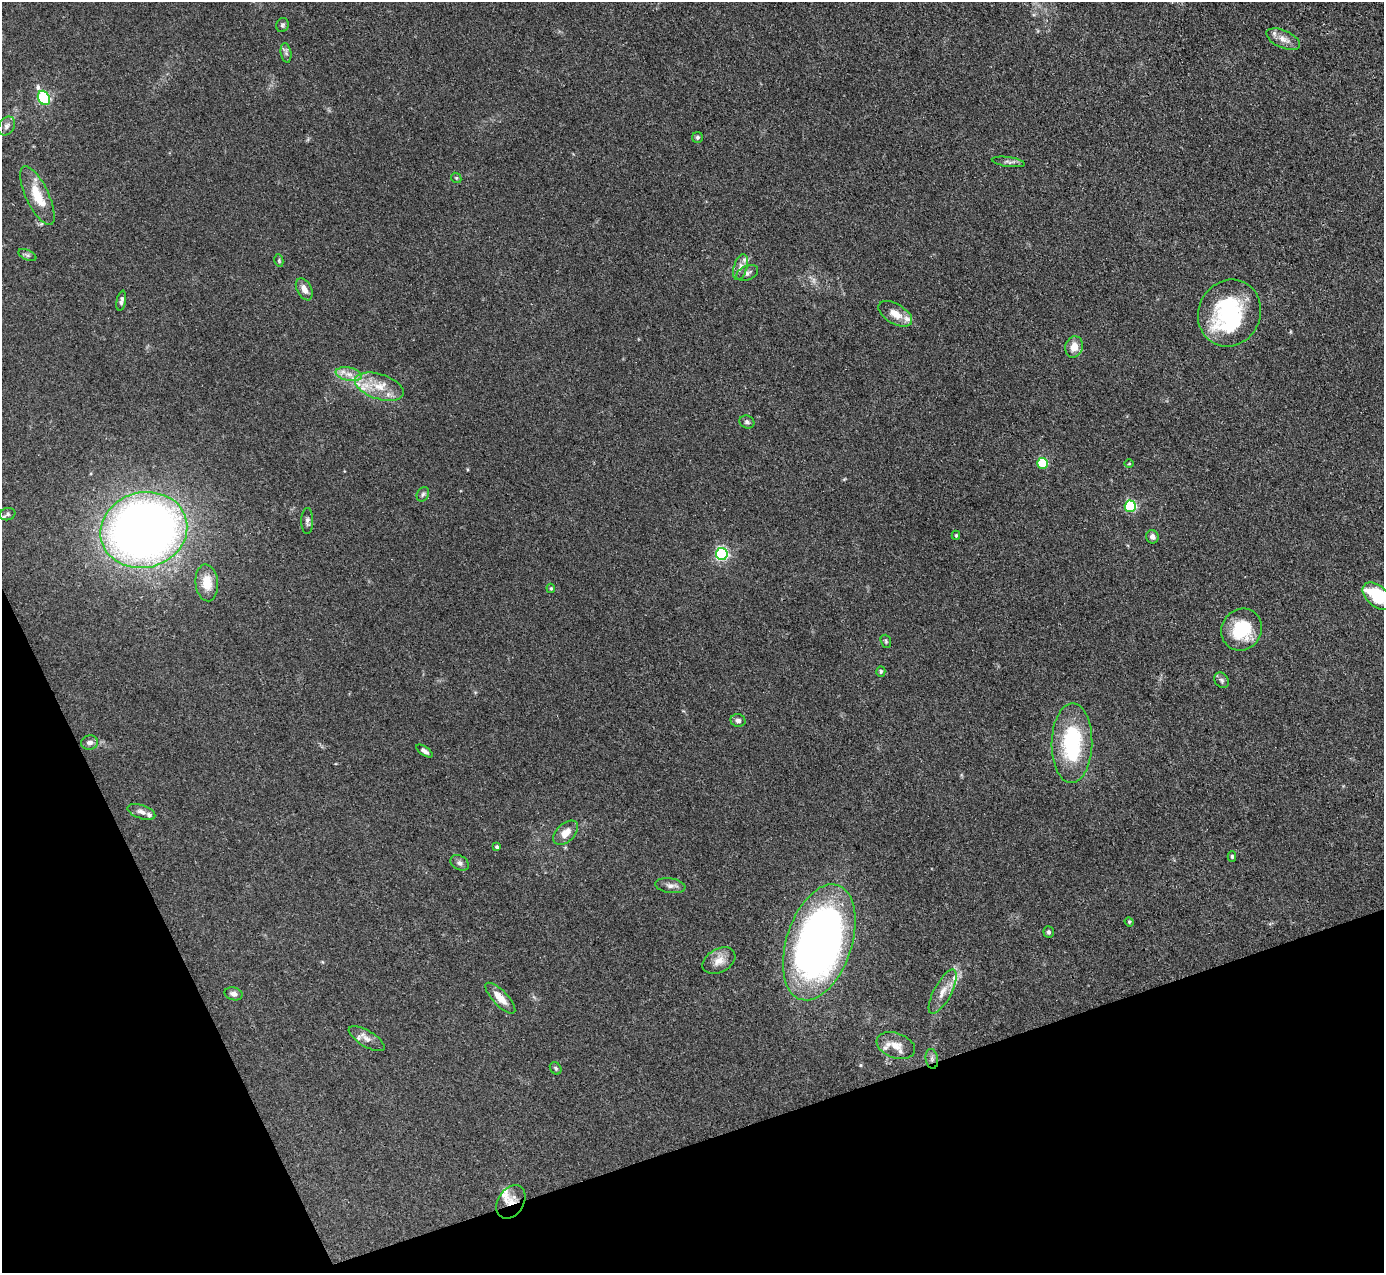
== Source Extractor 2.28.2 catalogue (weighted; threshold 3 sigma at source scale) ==
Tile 14 of 4 x 4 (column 2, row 4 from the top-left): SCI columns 1384-2765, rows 283-1553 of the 5531 x 5521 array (HDU 1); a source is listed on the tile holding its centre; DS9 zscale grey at full resolution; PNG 1386 x 1275 px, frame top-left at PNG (2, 2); each listed source drawn as its Kron ellipse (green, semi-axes under 4 px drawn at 4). Shown black and unused: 18% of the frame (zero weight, under 3 of 4 exposures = <1% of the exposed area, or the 3 px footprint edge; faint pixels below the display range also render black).
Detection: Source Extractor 2.28.2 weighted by HDU 2 'WHT'; one run over the whole footprint, this tile lists its part. Background 0.106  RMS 0.0066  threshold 0.0298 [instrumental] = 3 sigma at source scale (4.5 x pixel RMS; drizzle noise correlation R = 1.50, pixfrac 1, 0.05/0.05 arcsec/px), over >= 5 px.
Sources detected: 69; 1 too faint to see at this stretch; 1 inside a brighter object's white glare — neither listed nor drawn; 7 inside a brighter listed object's ellipse — not listed separately; the other 60 listed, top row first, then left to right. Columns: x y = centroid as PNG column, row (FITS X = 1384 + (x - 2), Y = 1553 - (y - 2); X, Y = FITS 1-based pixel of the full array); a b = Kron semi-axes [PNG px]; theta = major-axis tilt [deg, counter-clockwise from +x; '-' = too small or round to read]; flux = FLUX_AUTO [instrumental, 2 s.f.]
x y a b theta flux
282 25 7 6 - 1.3
1283 39 18 8 -24 5.7
286 53 10 5 -79 1.8
44 98 7 5 -62 83
7 126 10 7 56 2.6
698 137 5 5 - 1.4
1008 162 16 5 -8 2.4
456 178 5 4 - 0.87
37 196 32 11 -64 18
27 255 9 5 -25 1.5
279 261 6 4 -81 0.89
740 267 13 6 74 3.8
747 273 11 7 23 2.4
304 289 12 7 -61 4.8
121 301 10 4 79 2
1229 313 34 31 64 68
895 314 19 10 -31 8.4
1074 347 11 9 74 7.4
349 374 13 6 -10 5.1
379 387 25 12 -18 15
747 422 8 6 -26 1.6
1043 463 5 5 - 36
1129 464 5 3 - 0.64
423 494 7 5 61 1.5
1130 506 5 5 - 65
8 514 8 6 16 1.8
307 521 13 6 89 2.2
144 530 44 37 15 570
956 535 5 4 - 0.97
1152 537 7 6 - 2.6
722 554 6 6 - 120
207 583 18 11 -84 12
551 588 5 4 - 0.76
1377 596 17 10 -41 40
1242 630 21 20 - 29
886 641 7 5 -70 1.1
881 672 5 4 - 0.93
1222 680 8 6 -52 1.8
738 720 7 6 - 2.2
90 743 8 7 - 2.8
1072 743 40 20 89 63
424 751 9 4 -36 2.2
141 812 14 6 -19 3.2
566 833 15 9 44 7.5
497 847 4 3 - 1.4
1232 856 5 4 - 0.96
460 863 10 7 -30 2.4
670 886 15 7 -8 3.5
1129 922 5 4 - 0.8
1049 932 6 5 - 1.5
819 942 60 32 72 490
719 961 17 11 29 7.4
943 992 25 8 62 7.8
233 994 9 6 -14 3.1
500 998 20 7 -46 8.7
367 1039 20 8 -31 5
896 1046 20 12 -19 9
932 1059 10 6 -81 2.6
556 1068 6 5 - 1.2
511 1202 18 13 57 8.9
Overlapping masked pixels (flux is a lower limit): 2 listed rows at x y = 932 1059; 511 1202
Isophote crosses this tile's border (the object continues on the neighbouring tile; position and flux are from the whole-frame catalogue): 1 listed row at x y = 1377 596